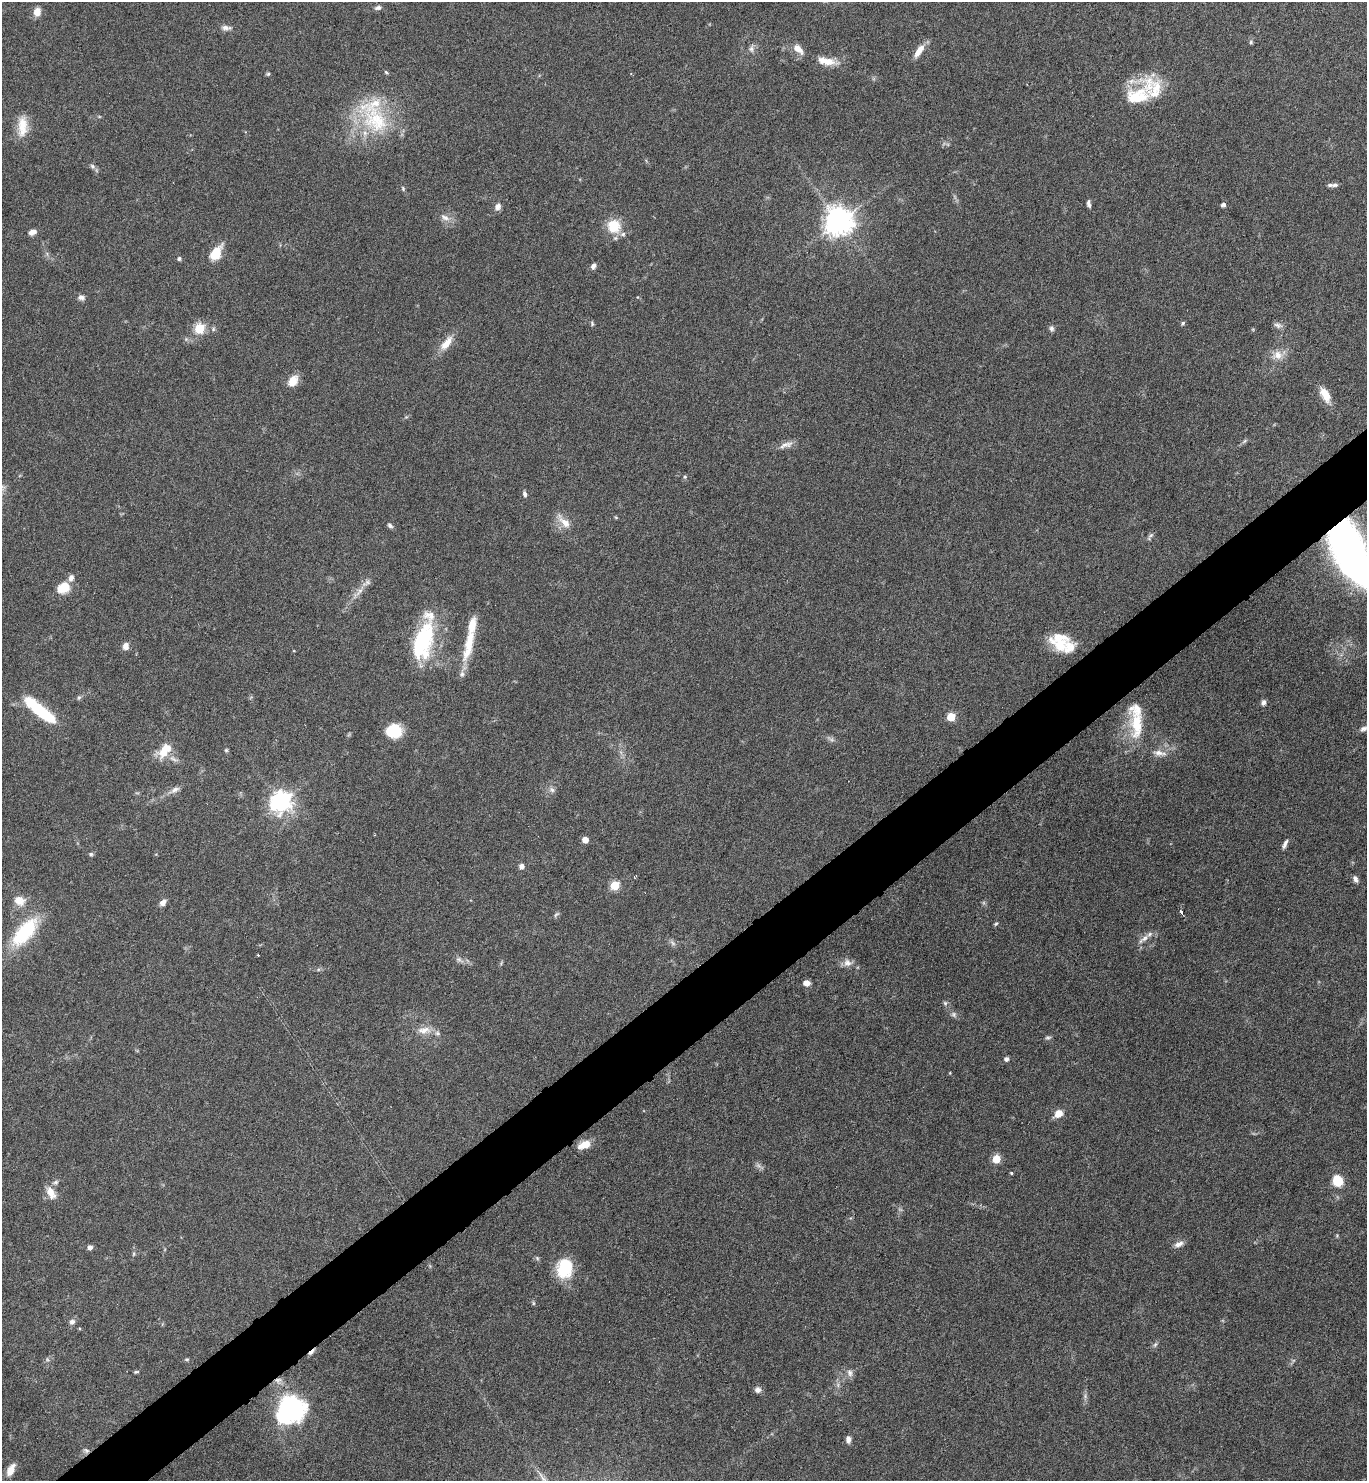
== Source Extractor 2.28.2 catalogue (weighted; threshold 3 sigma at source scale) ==
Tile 7 of 4 x 4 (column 3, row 2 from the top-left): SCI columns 2889-4253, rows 2963-4441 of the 5914 x 5919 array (HDU 1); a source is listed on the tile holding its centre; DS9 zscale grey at full resolution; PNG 1369 x 1483 px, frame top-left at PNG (2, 2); no overlay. Shown black and unused: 5% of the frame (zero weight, under 3 of 6 exposures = <1% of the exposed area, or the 3 px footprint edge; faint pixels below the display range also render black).
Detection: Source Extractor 2.28.2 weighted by HDU 2 'WHT'; one run over the whole footprint, this tile lists its part. Background 0.0645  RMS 0.0039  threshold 0.0161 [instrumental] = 3 sigma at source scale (4.09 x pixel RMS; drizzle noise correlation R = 1.36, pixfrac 0.8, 0.05/0.05 arcsec/px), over >= 5 px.
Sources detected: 143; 8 too faint to see at this stretch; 1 cosmic-ray / hot-pixel residue — not listed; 18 inside a brighter listed object's ellipse — not listed separately; the other 116 listed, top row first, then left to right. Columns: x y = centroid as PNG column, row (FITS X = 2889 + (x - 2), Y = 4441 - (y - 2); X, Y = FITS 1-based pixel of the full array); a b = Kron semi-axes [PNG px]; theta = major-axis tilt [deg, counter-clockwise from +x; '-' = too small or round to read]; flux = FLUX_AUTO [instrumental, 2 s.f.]
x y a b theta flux
378 8 9 6 15 1.2
37 12 8 7 - 4
226 28 14 7 -5 1.8
1251 42 7 5 89 0.68
751 48 12 7 73 1.7
798 49 16 8 -44 3.7
919 51 18 7 55 4.1
827 61 26 10 -8 5.5
386 72 6 4 -41 0.56
268 74 6 4 5 0.53
1137 96 39 22 9 16
376 121 57 34 -43 31
22 126 27 12 88 7.2
92 166 8 6 -46 1
1335 185 8 5 9 0.93
403 188 7 4 -65 0.61
1089 204 8 4 -83 1.2
1223 205 5 4 - 1.2
498 207 9 7 53 1.8
445 217 14 8 -25 2.5
839 221 9 9 - 500
614 226 19 18 - 8.2
32 232 9 6 19 1.9
216 253 15 9 57 9.3
179 258 5 4 - 0.86
593 266 7 6 - 1.3
81 297 9 6 -18 1.5
592 323 7 4 -68 0.63
1183 323 6 5 - 0.62
1277 325 11 6 -36 1.4
199 328 5 5 - 25
1051 328 7 6 - 1.1
1253 329 6 3 18 0.4
446 343 24 10 52 5.2
1277 355 17 12 16 4.5
293 381 14 9 58 4.9
1325 395 19 10 -63 5.5
1244 441 8 5 37 0.75
786 445 22 8 19 2.6
685 477 6 5 - 0.59
525 494 8 5 -74 1
616 517 6 4 -2 0.36
564 522 22 10 -46 4.7
390 525 8 5 -42 0.99
1150 536 12 5 58 1.1
1348 548 43 16 -67 570
71 578 9 6 76 1.7
64 587 12 9 31 9.3
358 592 29 6 49 4.1
422 641 49 22 67 30
469 644 46 11 76 11
1060 645 20 19 - 9.2
126 646 8 7 - 2.2
79 698 7 5 68 0.69
1263 702 7 6 - 1.2
40 711 41 11 -39 21
951 717 5 5 - 12
1137 724 41 19 -82 15
1364 729 14 7 18 1.9
394 731 15 14 - 12
226 750 5 5 - 0.52
163 752 18 13 38 6.8
1160 753 22 8 -6 3.5
174 790 17 7 27 2.3
552 790 9 7 -27 1.4
281 801 8 8 - 230
585 840 5 5 - 4.6
1285 844 12 4 65 1.4
91 854 6 5 - 0.69
522 866 6 6 - 1.7
1355 879 9 5 -62 1.4
615 885 5 5 - 18
20 901 17 14 -20 4.6
163 902 8 6 49 2.1
1181 912 5 3 - 1.1
556 914 10 5 38 0.74
996 924 6 4 47 0.55
25 932 44 19 49 24
1144 939 20 7 38 2.6
672 943 10 5 -49 1.1
848 963 13 11 -9 2.7
806 983 6 5 - 2.8
945 1003 7 5 -88 0.77
954 1014 8 7 - 1.1
424 1030 21 10 5 4.2
1048 1038 8 5 0 0.77
1006 1059 6 5 - 1.1
950 1073 5 3 - 0.28
1058 1114 10 7 36 4.2
584 1145 14 8 20 5.6
996 1159 5 5 - 12
1011 1173 4 3 - 0.45
1338 1181 10 9 - 9.4
55 1182 8 6 25 1.1
51 1193 17 9 -60 4.4
1337 1235 7 3 90 0.43
1179 1244 13 7 26 2.2
90 1247 6 6 - 1.2
134 1254 8 4 81 0.63
537 1258 7 5 -48 0.65
565 1268 21 17 76 16
533 1303 6 4 -89 0.51
72 1322 9 7 40 1.4
1155 1344 8 5 62 0.93
311 1352 11 4 41 1.2
187 1359 7 4 5 0.55
136 1372 7 4 13 0.56
850 1373 12 8 -78 1.8
278 1381 10 10 - 2.3
838 1385 7 4 -72 0.83
758 1390 8 7 - 1.5
1085 1396 9 5 -90 1.2
290 1409 17 16 - 94
848 1439 8 6 90 1.8
86 1450 9 6 -21 1.2
11 1470 14 7 63 4.3
Overlapping masked pixels (flux is a lower limit): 4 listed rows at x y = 1348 548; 311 1352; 278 1381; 86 1450
Isophote crosses this tile's border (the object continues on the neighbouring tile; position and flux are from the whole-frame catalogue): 2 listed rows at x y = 1348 548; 1364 729